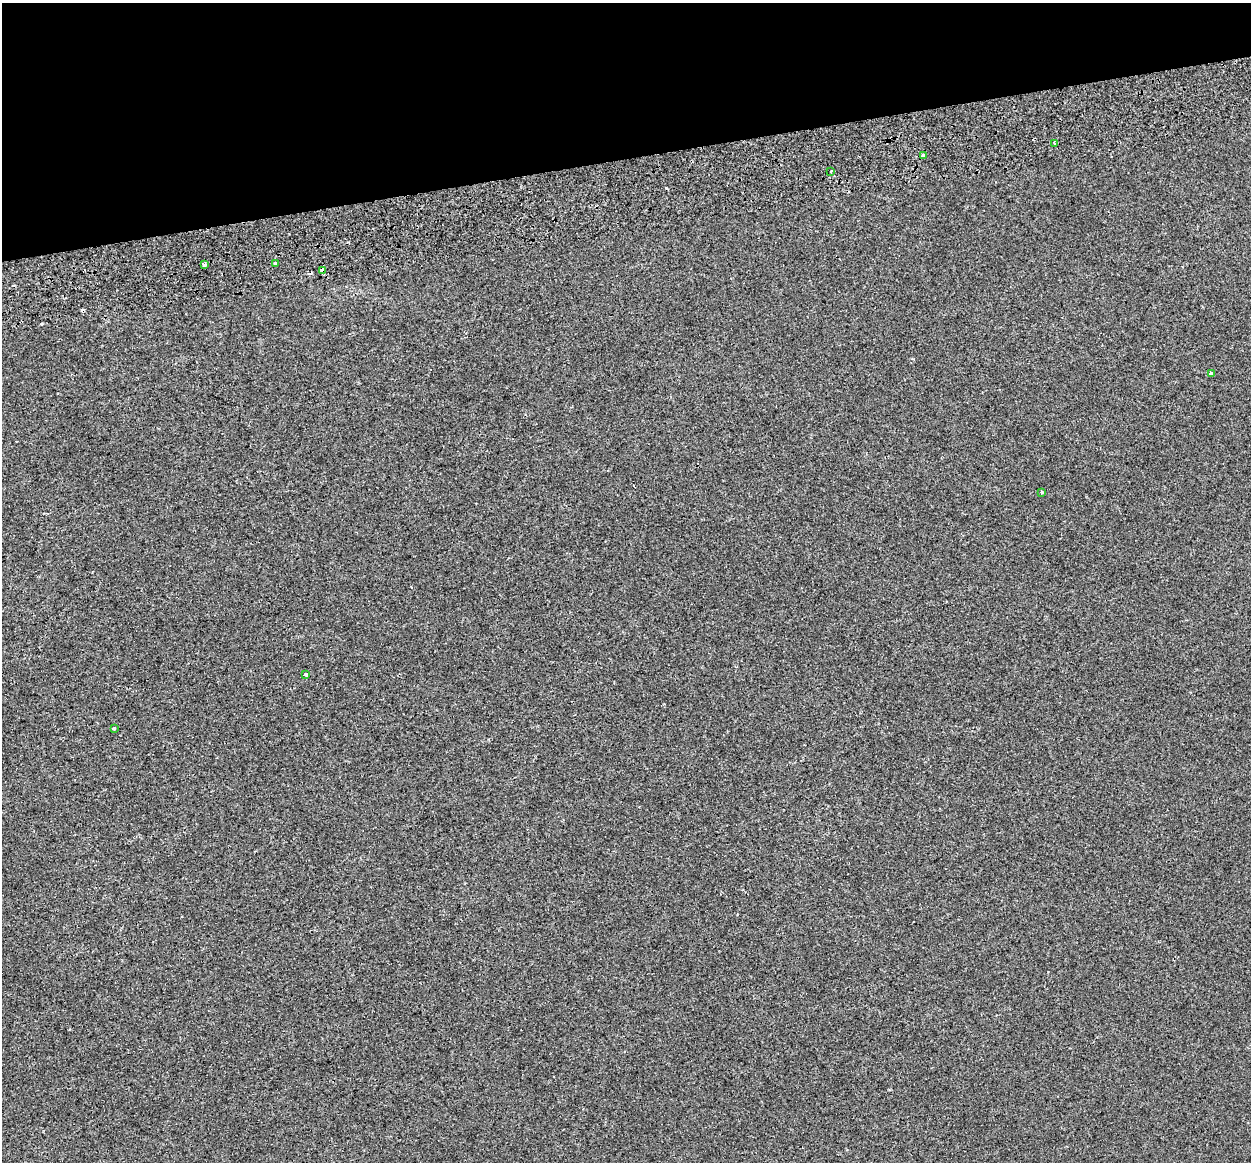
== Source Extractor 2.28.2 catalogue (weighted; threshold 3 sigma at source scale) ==
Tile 3 of 4 x 4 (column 3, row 1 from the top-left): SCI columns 2588-3836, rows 3658-4817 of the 5171 x 4948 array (HDU 1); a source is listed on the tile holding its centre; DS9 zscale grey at full resolution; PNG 1253 x 1164 px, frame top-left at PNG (2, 3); each listed source drawn as its Kron ellipse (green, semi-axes under 4 px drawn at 4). Shown black and unused: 14% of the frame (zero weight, under 2 of 3 exposures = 7% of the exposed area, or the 3 px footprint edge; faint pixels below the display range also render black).
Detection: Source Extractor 2.28.2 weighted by HDU 2 'WHT'; one run over the whole footprint, this tile lists its part. Background -4.26e-04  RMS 0.0045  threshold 0.0203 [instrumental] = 3 sigma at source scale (4.5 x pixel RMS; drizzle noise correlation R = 1.50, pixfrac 1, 0.0396/0.0396 arcsec/px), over >= 5 px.
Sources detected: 14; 4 cosmic-ray / hot-pixel residue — neither listed nor drawn; the other 10 listed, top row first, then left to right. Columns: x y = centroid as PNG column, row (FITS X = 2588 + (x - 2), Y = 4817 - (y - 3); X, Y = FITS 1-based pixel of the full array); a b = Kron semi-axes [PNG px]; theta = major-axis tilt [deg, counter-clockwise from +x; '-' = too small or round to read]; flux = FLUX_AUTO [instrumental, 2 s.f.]
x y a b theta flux
1055 143 4 3 - 1.6
923 155 4 3 - 1.6
831 171 3 3 - 0.72
204 264 3 3 - 4.2
275 264 4 4 - 4.1
323 270 4 4 - 4.5
1212 374 4 3 - 1.8
1041 492 4 3 - 0.93
305 675 4 3 - 2.4
114 728 3 3 - 0.63
Overlapping masked pixels (flux is a lower limit): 2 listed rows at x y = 923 155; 323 270